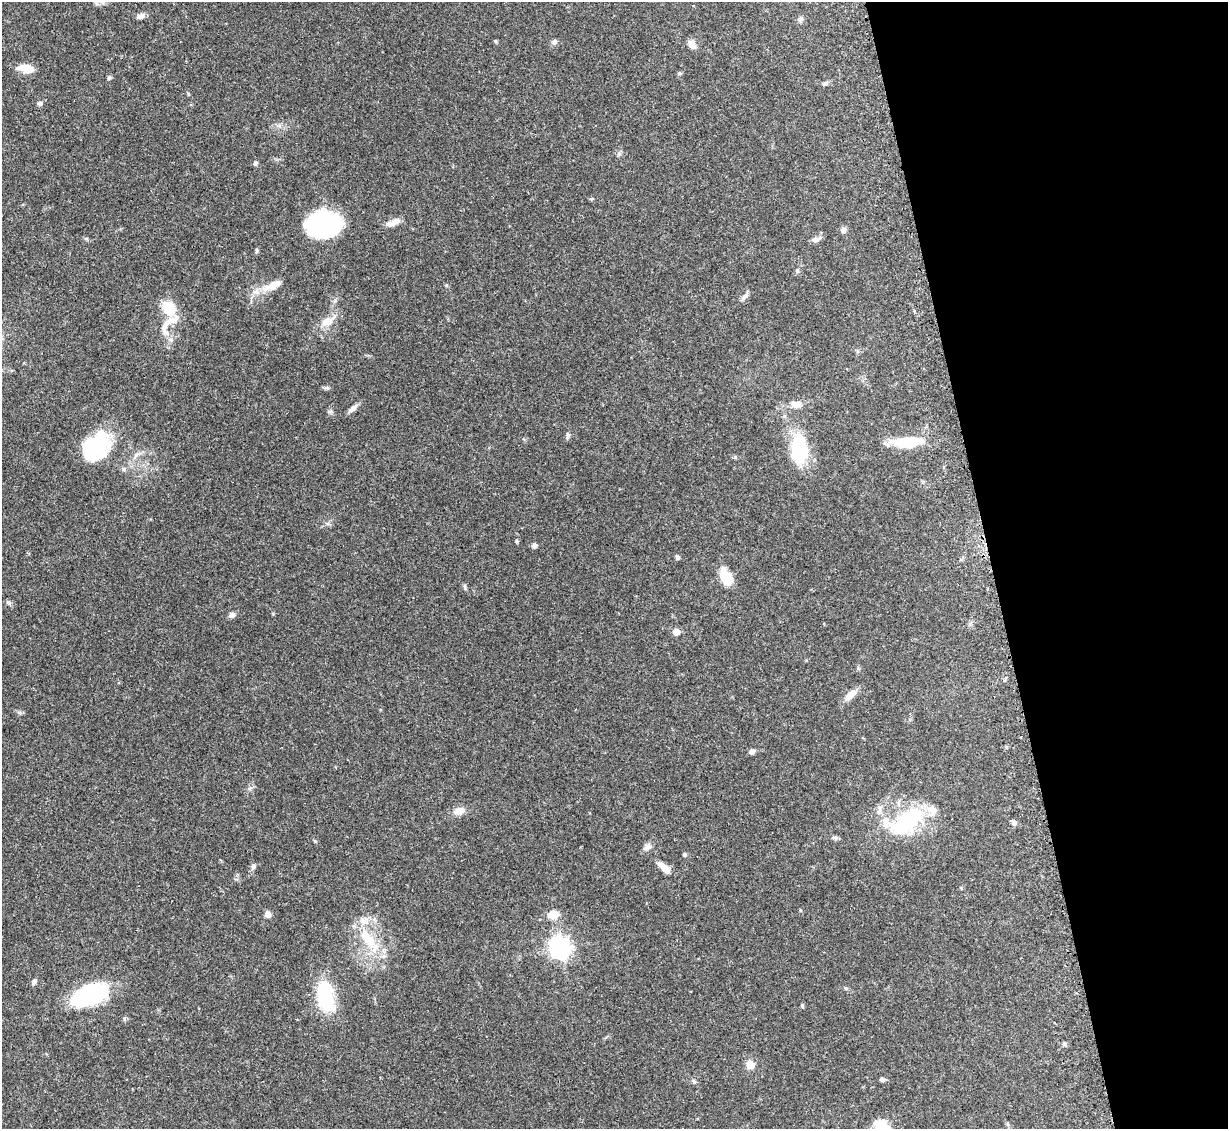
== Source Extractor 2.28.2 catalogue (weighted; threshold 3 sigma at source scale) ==
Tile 12 of 4 x 4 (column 4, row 3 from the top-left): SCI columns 3730-4955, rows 1381-2507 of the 4995 x 5067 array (HDU 1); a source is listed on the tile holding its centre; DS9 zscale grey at full resolution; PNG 1230 x 1131 px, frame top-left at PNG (2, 2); no overlay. Shown black and unused: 19% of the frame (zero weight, under 3 of 5 exposures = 4% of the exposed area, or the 3 px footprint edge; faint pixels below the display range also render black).
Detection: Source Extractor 2.28.2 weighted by HDU 2 'WHT'; one run over the whole footprint, this tile lists its part. Background 0.0699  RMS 0.0033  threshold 0.0151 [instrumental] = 3 sigma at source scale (4.5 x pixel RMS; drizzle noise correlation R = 1.50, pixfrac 1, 0.05/0.05 arcsec/px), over >= 5 px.
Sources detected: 71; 2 inside a brighter object's white glare — not listed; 5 inside a brighter listed object's ellipse — not listed separately; the other 64 listed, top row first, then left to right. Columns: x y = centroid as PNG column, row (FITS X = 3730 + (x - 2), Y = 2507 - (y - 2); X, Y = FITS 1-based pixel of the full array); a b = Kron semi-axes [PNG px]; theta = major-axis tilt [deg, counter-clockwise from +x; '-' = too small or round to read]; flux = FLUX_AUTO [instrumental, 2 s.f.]
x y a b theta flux
141 16 9 6 15 1.4
800 19 7 6 - 0.97
495 41 5 4 - 0.42
554 42 7 6 - 0.92
692 44 11 8 -56 2.2
26 68 16 8 -8 5.2
680 73 6 5 - 0.45
109 78 6 5 - 0.54
825 83 8 6 23 0.8
188 94 5 3 - 0.32
40 103 7 6 - 0.79
255 163 5 4 - 0.87
393 223 20 7 20 2.4
324 224 30 22 9 46
843 230 6 6 - 1.2
816 239 12 6 14 1.5
257 250 6 4 -72 0.42
273 285 24 10 26 4.8
745 296 11 6 38 1.1
169 307 14 11 -39 9.3
327 322 17 13 23 3.8
165 326 31 13 74 6.1
326 388 8 4 -1 0.63
796 404 14 9 -2 2.7
353 409 12 6 38 1.5
567 436 11 4 81 0.64
908 442 35 10 3 12
100 445 32 27 45 15
799 449 34 17 89 19
136 455 10 6 50 1.3
124 469 6 5 - 0.61
517 541 6 4 -89 0.36
534 546 7 5 5 0.83
677 557 6 5 - 0.62
726 577 15 8 -63 10
465 587 9 3 -85 0.51
9 602 7 5 -49 0.71
232 615 7 6 - 1.3
676 632 6 6 - 3
850 695 19 8 43 2.8
752 751 7 6 - 1.1
459 811 12 8 18 2.8
907 821 43 20 38 29
1014 822 7 5 -57 1.1
835 838 8 5 -18 0.7
315 841 5 4 - 0.33
647 847 11 8 37 1.4
685 854 4 4 - 0.68
253 866 8 6 70 1
663 867 19 7 -44 3.1
268 914 7 7 - 1.5
554 914 11 9 14 3.9
369 940 39 13 -53 11
560 948 8 7 - 190
34 982 7 5 60 0.94
845 988 6 3 -69 0.38
90 995 31 16 18 47
325 996 29 15 -80 24
802 1006 6 4 -70 0.39
1064 1044 8 4 -36 0.58
750 1065 5 5 - 11
882 1079 5 5 - 0.92
694 1081 6 5 - 0.55
882 1128 22 16 -53 7.4
Isophote crosses this tile's border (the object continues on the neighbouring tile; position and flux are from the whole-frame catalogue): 1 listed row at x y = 882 1128
Unlisted compact peaks at least as high as the median listed source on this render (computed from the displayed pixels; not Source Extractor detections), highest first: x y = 735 457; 446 285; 797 271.